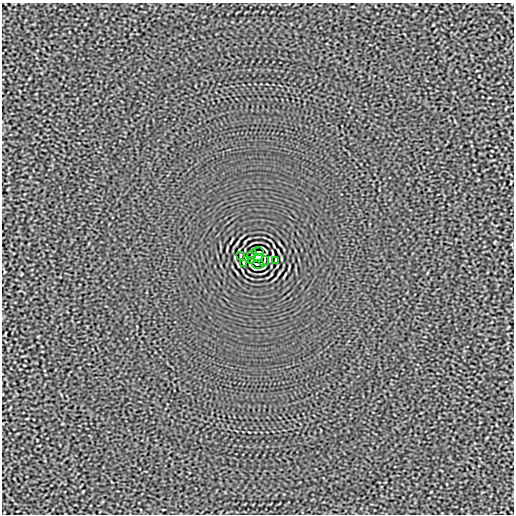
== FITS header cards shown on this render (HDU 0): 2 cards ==
NAXIS1  =                  512
NAXIS2  =                  512

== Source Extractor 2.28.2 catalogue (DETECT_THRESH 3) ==
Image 512 x 512 px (HDU 0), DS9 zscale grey, 1 PNG px = 1 image px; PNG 516 x 516 px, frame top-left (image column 1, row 512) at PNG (2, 3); each listed source drawn as its Kron ellipse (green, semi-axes under 4 px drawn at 4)
Background -3.21e-05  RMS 0.0015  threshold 0.00465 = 3 sigma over >= 5 px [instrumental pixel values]
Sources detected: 9; all 9 listed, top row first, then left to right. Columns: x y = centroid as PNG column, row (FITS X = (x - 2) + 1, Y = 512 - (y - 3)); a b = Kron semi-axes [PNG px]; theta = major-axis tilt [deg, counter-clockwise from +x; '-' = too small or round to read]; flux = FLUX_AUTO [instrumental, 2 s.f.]
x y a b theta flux
258 252 6 2 0 0.15
252 255 5 2 - 0.032
240 256 3 2 - 0.064
258 258 5 4 - 4
276 260 3 2 - 0.064
251 261 3 2 - 0.082
264 261 5 2 - 0.032
244 263 4 2 - 0.087
258 264 6 2 0 0.15